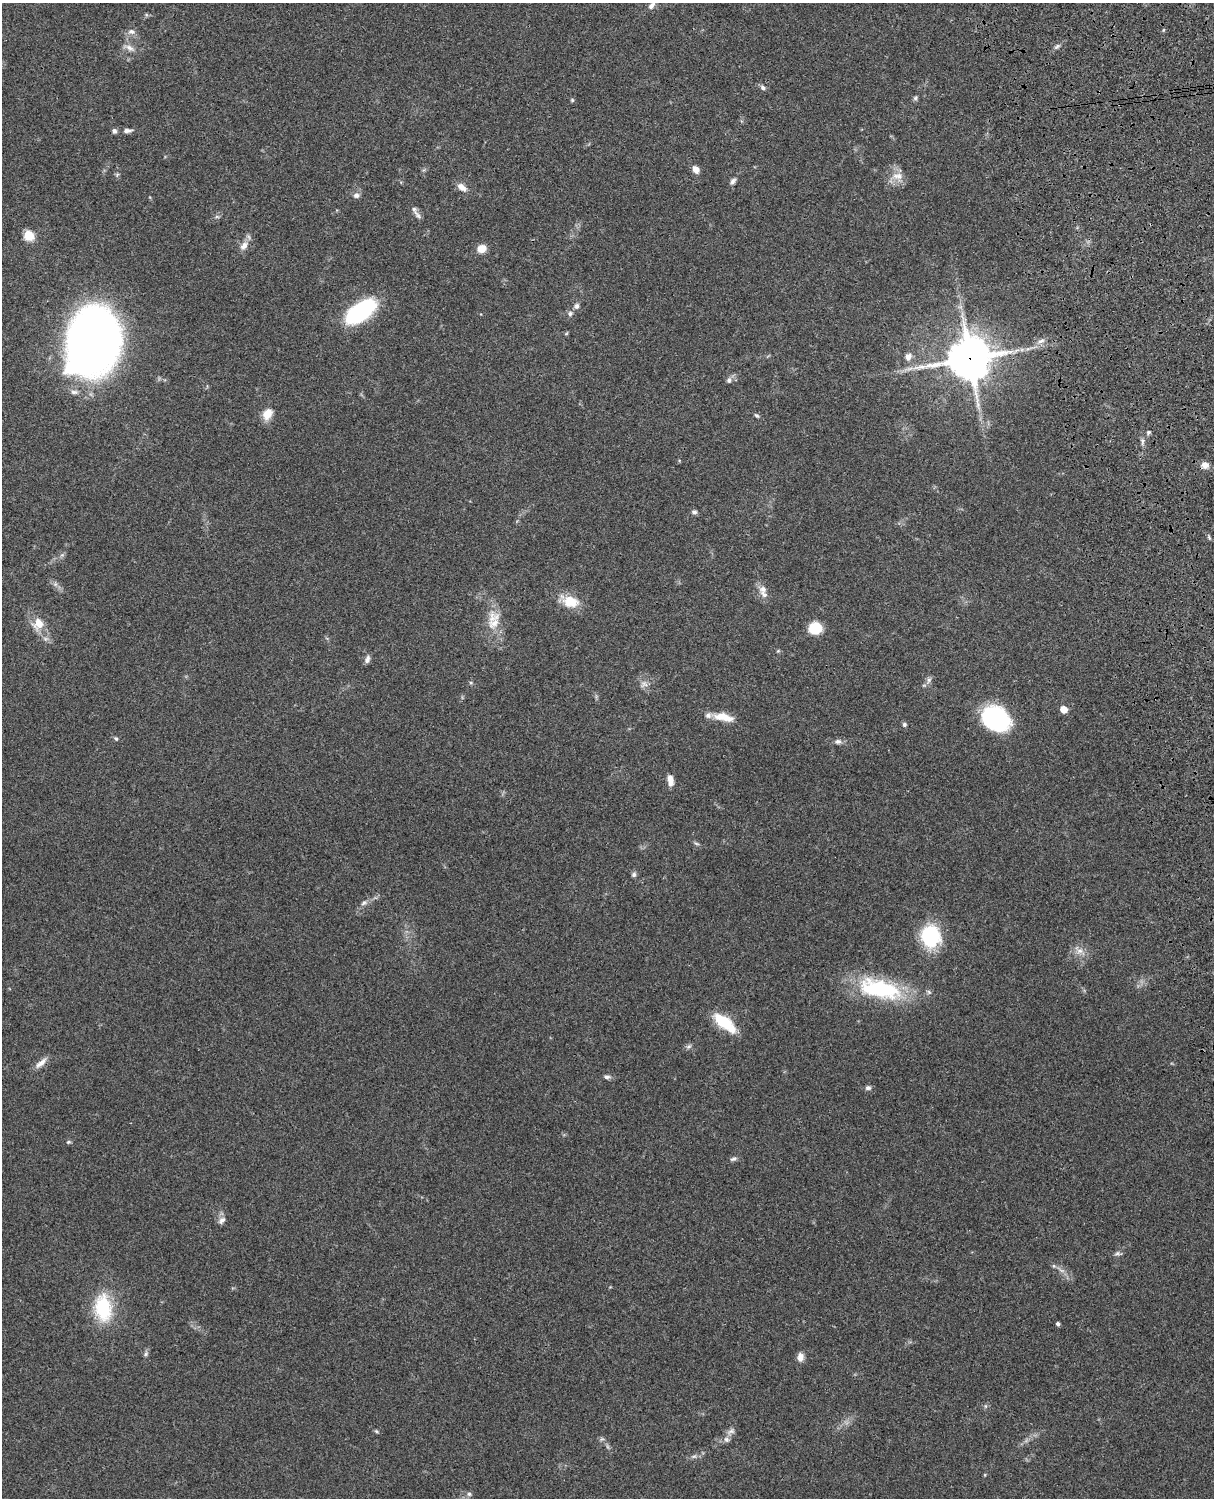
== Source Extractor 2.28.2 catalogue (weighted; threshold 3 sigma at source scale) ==
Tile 6 of 4 x 3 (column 2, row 2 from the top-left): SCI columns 1331-2542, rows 1660-3155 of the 5088 x 4928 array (HDU 1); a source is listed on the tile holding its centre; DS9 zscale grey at full resolution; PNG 1216 x 1500 px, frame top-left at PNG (2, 3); no overlay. Shown black and unused: <1% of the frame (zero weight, under 3 of 4 exposures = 6% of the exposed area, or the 3 px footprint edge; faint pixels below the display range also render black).
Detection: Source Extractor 2.28.2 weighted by HDU 2 'WHT'; one run over the whole footprint, this tile lists its part. Background 0.0884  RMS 0.0061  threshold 0.0275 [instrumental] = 3 sigma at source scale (4.5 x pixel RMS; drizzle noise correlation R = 1.50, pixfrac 1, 0.05/0.05 arcsec/px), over >= 5 px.
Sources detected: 87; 5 inside a brighter listed object's ellipse — not listed separately; the other 82 listed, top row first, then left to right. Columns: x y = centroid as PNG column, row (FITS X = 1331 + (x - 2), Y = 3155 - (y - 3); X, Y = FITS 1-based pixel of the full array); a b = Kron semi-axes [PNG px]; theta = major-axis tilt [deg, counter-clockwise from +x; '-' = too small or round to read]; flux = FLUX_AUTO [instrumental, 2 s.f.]
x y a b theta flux
651 5 11 7 52 2.8
1163 30 5 3 - 0.61
131 32 11 8 -3 2.8
1057 46 10 5 45 1.5
129 48 18 7 -24 3.9
763 87 7 5 -46 1.7
915 98 7 5 47 1.2
572 100 5 5 - 0.8
127 130 11 5 1 2.6
114 131 6 5 - 1.6
696 169 8 6 -56 4.3
117 174 6 4 2 0.85
897 176 18 11 -2 6.6
733 181 9 6 51 1.9
462 187 14 8 -37 4.4
356 195 8 7 - 2.4
418 215 16 5 -48 2.5
217 217 7 4 0 1
29 235 8 7 - 15
244 246 14 9 55 4.8
481 249 9 8 - 7
577 306 8 6 68 2
960 307 7 4 18 1.3
360 312 30 14 35 72
570 313 7 7 - 1.9
566 334 6 3 20 0.63
93 341 45 33 78 640
1041 341 11 5 19 2.5
908 357 10 9 - 3.6
970 358 15 14 - 1800
729 380 7 7 - 1.7
74 392 11 6 0 2.2
267 414 15 10 61 7.3
757 415 7 4 -38 1.1
1148 432 5 5 - 1.1
1142 441 9 4 82 1.5
1205 465 9 8 - 3.8
694 512 7 6 - 1.5
1209 537 7 4 -75 0.88
55 584 7 5 -45 1.6
763 589 11 10 - 4
570 601 23 14 -20 13
493 617 19 18 - 9.9
38 624 15 13 63 8.9
815 628 11 10 - 17
778 651 5 4 - 0.69
367 659 10 6 73 2.3
929 680 9 5 61 2
644 684 9 7 -17 2.6
1063 709 5 5 - 10
723 716 23 10 -3 8.8
995 718 26 19 -34 77
904 724 6 5 - 1.2
116 738 7 5 -48 0.97
838 742 9 7 11 2.1
670 780 13 7 -83 5
696 843 8 3 -19 1
634 874 7 6 - 1.4
364 903 9 7 28 2.1
930 936 20 17 -79 50
1080 951 11 7 0 3.6
880 989 56 23 -13 58
724 1022 26 11 -39 24
689 1046 9 6 30 1.5
41 1063 19 7 43 4.3
607 1077 8 6 -5 1.8
868 1088 8 6 -1 1.7
68 1142 6 5 - 0.88
733 1159 10 5 24 1.6
222 1220 12 8 43 2.7
1118 1253 11 5 -4 1.5
1054 1266 5 5 - 1
103 1308 35 21 -84 33
1057 1324 4 3 - 1.5
146 1354 8 4 81 1.3
800 1357 11 8 -88 3.6
985 1406 6 4 -90 0.92
376 1431 5 4 - 0.81
731 1431 13 7 30 2.6
602 1439 7 4 32 1
694 1456 7 4 1 1.3
469 1494 7 6 - 1.4
Overlapping masked pixels (flux is a lower limit): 1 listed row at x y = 970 358
Isophote crosses this tile's border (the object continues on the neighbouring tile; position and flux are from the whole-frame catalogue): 1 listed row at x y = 651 5